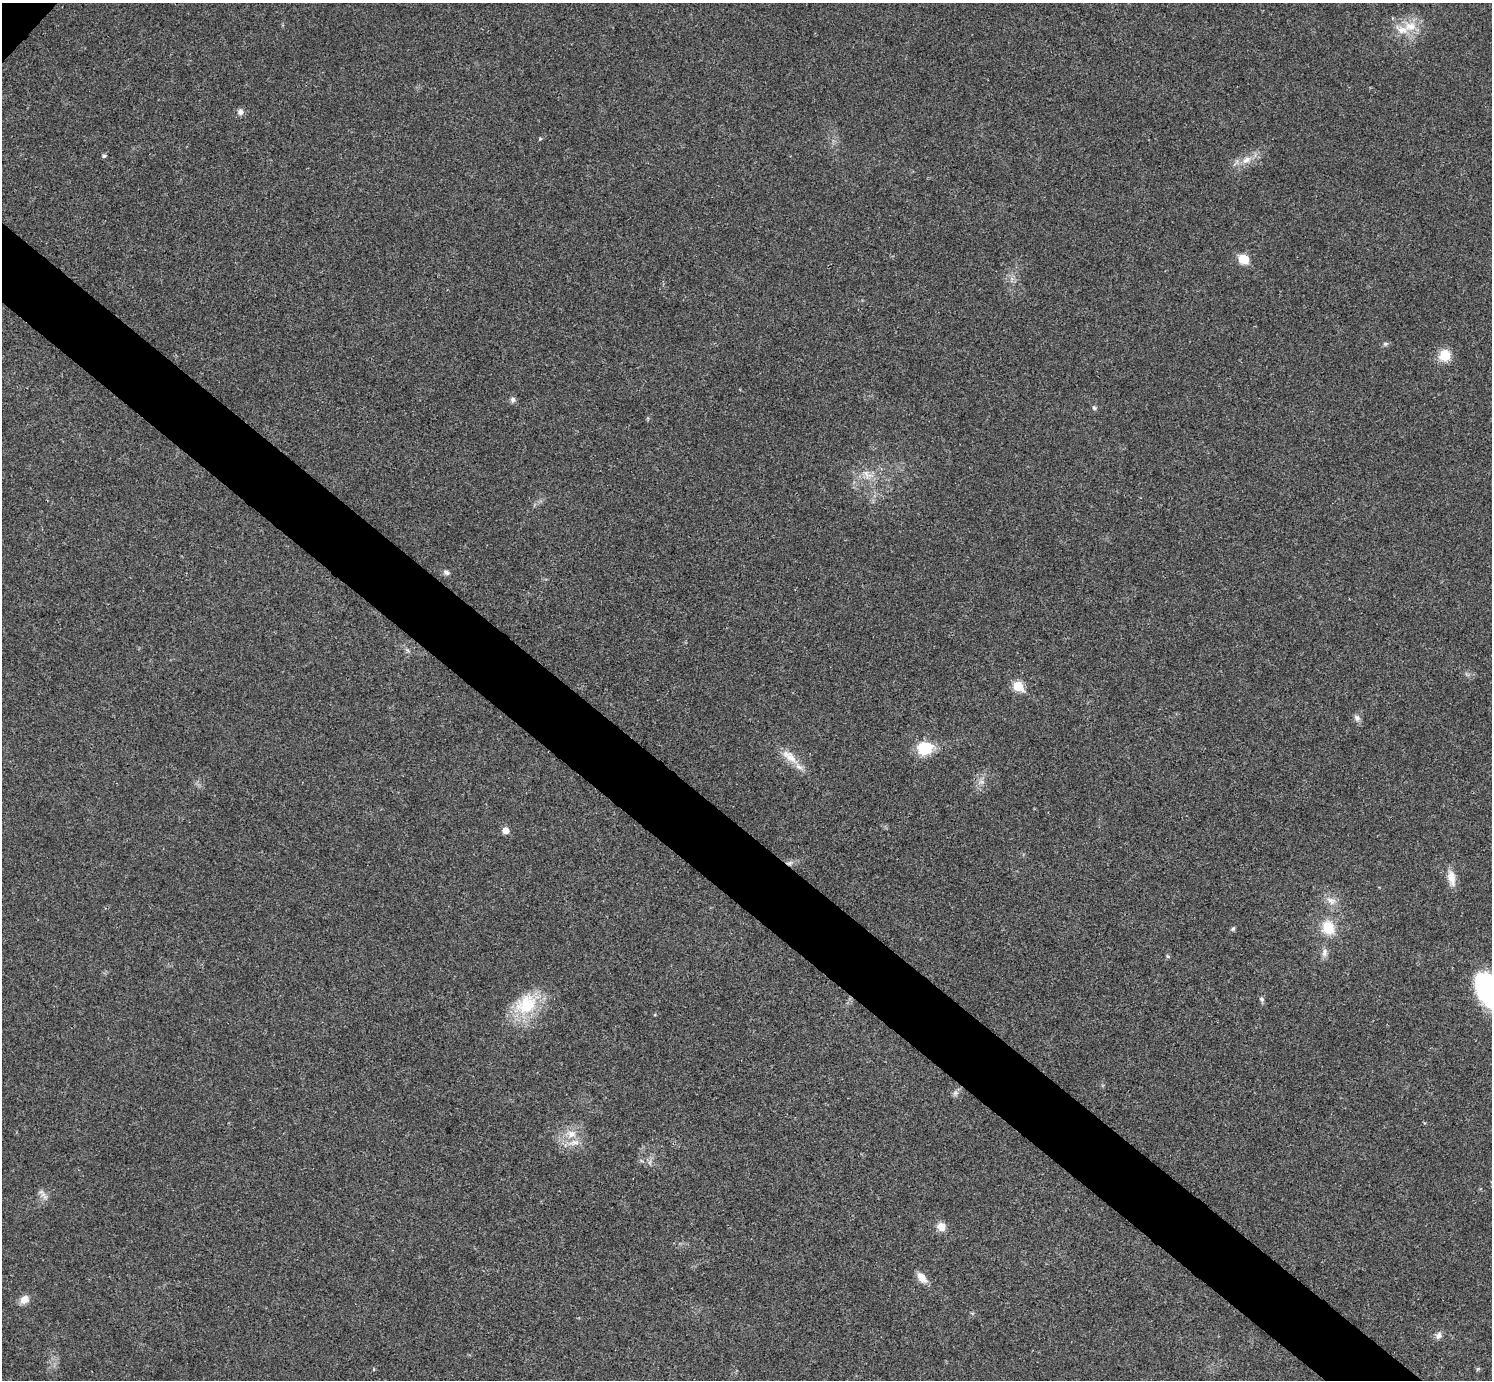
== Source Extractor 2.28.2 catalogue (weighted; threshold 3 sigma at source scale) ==
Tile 6 of 4 x 4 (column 2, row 2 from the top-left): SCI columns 1499-2988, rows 3063-4440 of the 5975 x 5977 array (HDU 1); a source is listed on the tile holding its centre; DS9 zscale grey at full resolution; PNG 1494 x 1382 px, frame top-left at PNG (2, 3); no overlay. Shown black and unused: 5% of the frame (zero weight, under 3 of 4 exposures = <1% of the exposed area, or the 3 px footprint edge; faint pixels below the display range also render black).
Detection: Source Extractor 2.28.2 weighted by HDU 2 'WHT'; one run over the whole footprint, this tile lists its part. Background 0.021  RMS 0.0056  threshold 0.025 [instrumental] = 3 sigma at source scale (4.5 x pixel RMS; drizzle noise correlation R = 1.50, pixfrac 1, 0.05/0.05 arcsec/px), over >= 5 px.
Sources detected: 37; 2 inside a brighter listed object's ellipse — not listed separately; the other 35 listed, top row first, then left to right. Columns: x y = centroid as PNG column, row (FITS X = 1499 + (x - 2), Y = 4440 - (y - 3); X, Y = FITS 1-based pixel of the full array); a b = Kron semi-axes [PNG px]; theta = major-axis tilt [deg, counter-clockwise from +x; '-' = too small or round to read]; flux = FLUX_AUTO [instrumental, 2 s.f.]
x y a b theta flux
1410 26 17 13 1 9.7
241 112 8 7 - 2.5
540 139 4 3 - 0.66
104 156 5 5 - 0.88
1247 160 13 8 27 4.9
1243 259 7 5 -23 23
1385 344 7 5 0 1.1
1445 355 12 12 - 9.8
513 399 7 7 - 1.5
1094 408 6 5 - 0.92
867 474 14 6 -26 4
446 572 8 6 -28 1.7
1018 686 6 5 - 24
1357 718 10 7 -48 2.1
924 748 16 14 2 17
789 756 27 11 -40 8.8
981 782 7 4 18 1.3
505 830 6 5 - 4.7
1452 878 23 10 -78 5.9
1331 901 15 9 -32 4.5
1328 927 15 13 -63 13
1233 929 6 5 - 0.99
1324 952 12 7 80 2.6
1167 956 6 4 -70 0.68
1487 990 35 19 -71 67
1262 999 7 5 -51 1.2
526 1004 33 24 40 25
955 1093 7 5 45 1.5
571 1134 13 11 -10 6
45 1197 7 5 -44 1.7
941 1227 11 10 - 4.3
922 1278 16 8 -50 5
24 1299 12 10 42 3.9
1439 1335 10 7 67 2.2
374 1369 5 3 - 0.45
Isophote crosses this tile's border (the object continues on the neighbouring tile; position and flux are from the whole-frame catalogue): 1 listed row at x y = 1487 990